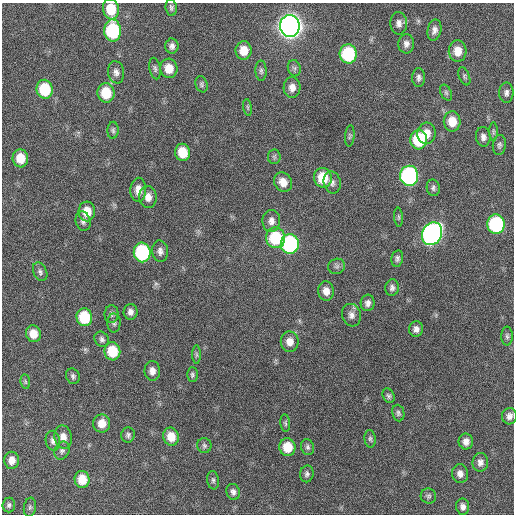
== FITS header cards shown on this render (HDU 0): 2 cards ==
NAXIS1  =                  512 / Axis length
NAXIS2  =                  512 / Axis length

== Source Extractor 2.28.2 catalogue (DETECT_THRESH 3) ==
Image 512 x 512 px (HDU 0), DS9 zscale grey, 1 PNG px = 1 image px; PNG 516 x 516 px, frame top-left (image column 1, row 512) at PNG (2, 3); each listed source drawn as its Kron ellipse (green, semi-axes under 4 px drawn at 4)
Background 159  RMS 13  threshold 38.6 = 3 sigma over >= 5 px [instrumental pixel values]
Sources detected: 101; all 101 listed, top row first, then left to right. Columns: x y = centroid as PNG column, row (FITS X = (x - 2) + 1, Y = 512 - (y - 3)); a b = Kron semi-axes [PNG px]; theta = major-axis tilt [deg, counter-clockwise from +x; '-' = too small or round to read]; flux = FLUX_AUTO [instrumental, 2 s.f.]
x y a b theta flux
171 7 8 5 -83 2000
111 9 10 8 -81 23000
399 23 11 8 -88 4600
290 26 11 10 - 920000
434 30 10 6 76 4200
113 31 11 8 -88 79000
406 44 9 8 - 4100
172 46 7 6 - 3300
244 50 9 8 - 12000
458 51 11 9 -87 11000
348 54 9 8 - 73000
155 68 11 5 -80 2300
169 68 10 8 -78 13000
294 68 8 6 -76 2300
261 71 10 5 -89 2400
116 72 11 8 -80 4200
464 76 9 5 -68 2000
419 78 9 6 88 2900
201 84 8 6 -72 1900
292 87 10 8 88 6100
45 89 9 8 - 40000
106 93 10 8 -82 25000
446 93 8 5 -63 1900
506 93 10 7 -89 3400
248 107 8 4 -81 1600
452 121 10 8 -88 14000
113 130 8 5 87 2000
493 132 9 4 -90 1700
426 133 11 9 81 9700
350 136 10 5 85 1600
483 137 10 7 -83 3800
419 140 9 8 - 45000
499 145 10 6 84 2400
183 152 9 7 -79 20000
274 157 7 6 - 1800
20 158 9 7 -84 16000
409 176 10 9 - 200000
323 178 10 9 - 25000
283 182 10 8 -55 9000
332 182 11 8 -77 4100
433 188 8 6 -80 2400
138 190 12 8 88 8100
148 197 11 9 -89 6900
87 211 10 8 -87 14000
398 217 9 4 -85 1500
83 221 10 7 -75 3200
271 221 11 9 88 5400
496 224 9 9 - 110000
432 234 12 9 64 340000
275 238 10 9 - 46000
290 244 10 9 - 130000
160 251 11 8 -85 4100
142 252 10 8 -82 100000
397 258 8 6 79 2500
337 266 8 7 - 2800
40 272 10 6 -67 2700
392 288 8 7 - 3000
326 291 9 8 - 6900
368 303 8 7 - 3500
130 312 8 7 - 3900
111 314 9 7 90 2500
351 315 11 9 -74 4900
84 317 9 8 - 38000
114 323 9 6 90 2200
416 329 8 7 - 4000
33 334 8 7 - 11000
507 336 9 5 -89 2100
102 339 8 6 -48 2600
290 342 10 9 - 7500
112 351 9 8 - 26000
196 355 9 4 -90 1500
152 371 10 7 -88 5400
192 375 7 5 -90 1800
73 376 8 6 -67 2300
25 382 7 5 -83 1500
389 396 7 5 -67 2000
398 413 8 6 -83 2200
509 416 8 7 - 4000
102 423 9 8 - 10000
285 423 9 5 -84 1700
128 435 7 7 - 2400
63 437 12 8 -79 7200
171 437 9 7 -77 13000
370 439 9 5 -84 2100
53 441 10 7 -81 3400
466 441 8 7 - 5000
204 446 7 7 - 2100
287 447 9 8 - 19000
308 447 8 6 -76 2400
62 451 9 7 65 2900
12 460 8 7 - 7100
480 462 9 8 - 4500
307 474 8 6 79 2600
460 474 9 8 - 5200
82 479 8 7 - 16000
213 480 9 6 -82 2000
233 492 8 6 -69 3100
428 496 8 7 - 2200
9 505 7 6 - 2300
30 507 9 6 80 2100
463 507 8 6 -82 3900